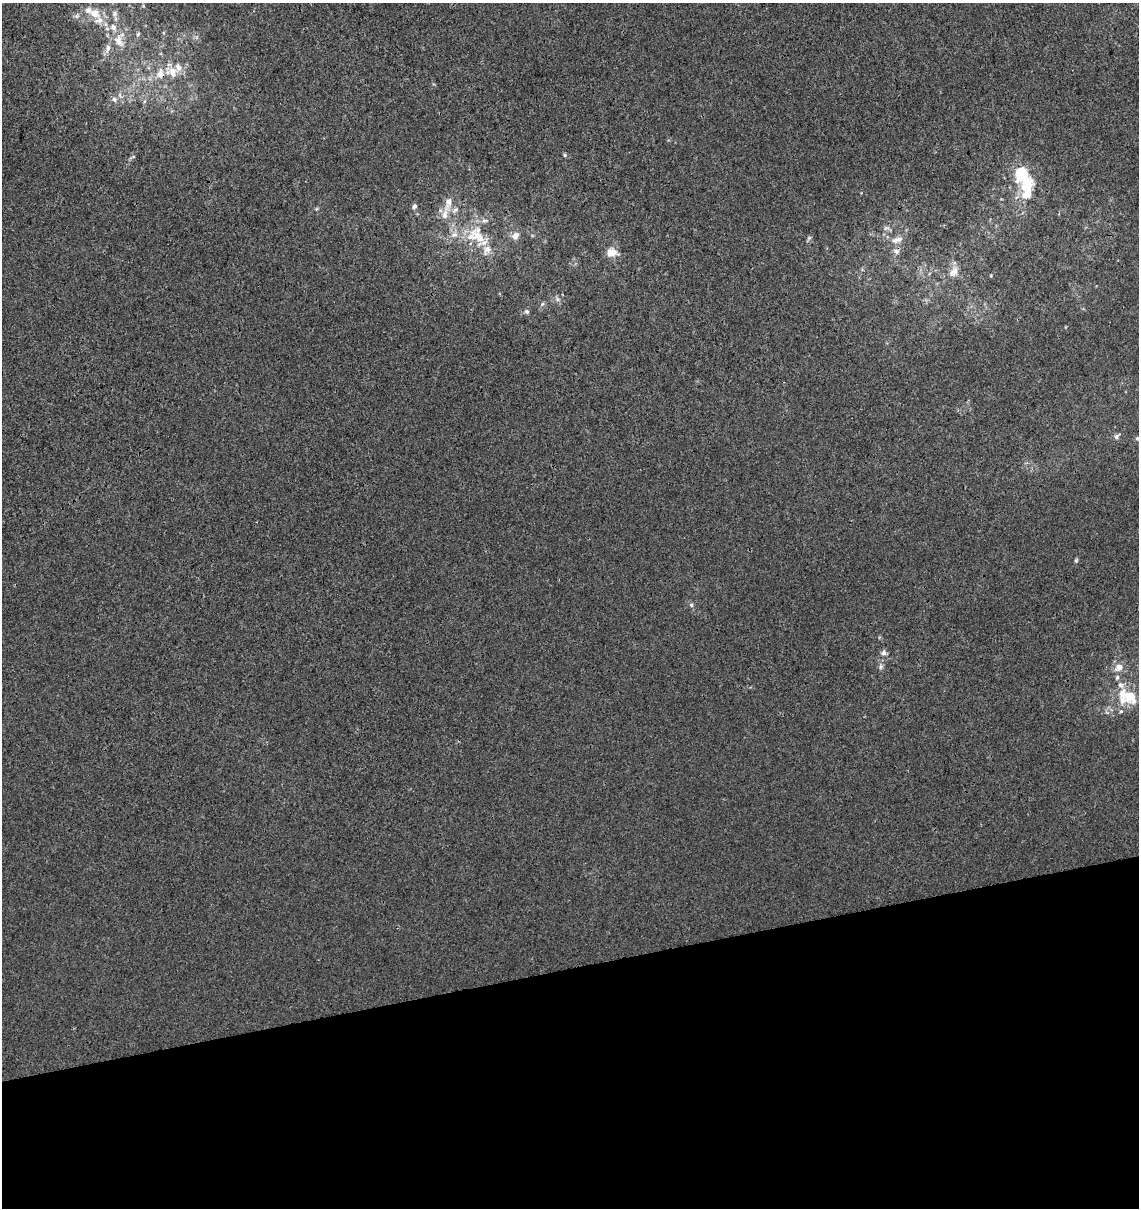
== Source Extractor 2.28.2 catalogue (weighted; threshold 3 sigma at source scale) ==
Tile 14 of 4 x 4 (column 2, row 4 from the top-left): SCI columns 1175-2311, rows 57-1262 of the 4668 x 4938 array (HDU 1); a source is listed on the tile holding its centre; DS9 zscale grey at full resolution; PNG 1141 x 1210 px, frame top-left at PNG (2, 3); no overlay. Shown black and unused: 20% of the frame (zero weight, under 3 of 4 exposures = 5% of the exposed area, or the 3 px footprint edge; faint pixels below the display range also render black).
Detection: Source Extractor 2.28.2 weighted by HDU 2 'WHT'; one run over the whole footprint, this tile lists its part. Background 5.53e-05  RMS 0.0024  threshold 0.0108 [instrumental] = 3 sigma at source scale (4.5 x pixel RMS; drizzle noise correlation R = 1.50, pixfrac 1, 0.0396/0.0396 arcsec/px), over >= 5 px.
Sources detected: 54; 14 inside a brighter listed object's ellipse — not listed separately; the other 40 listed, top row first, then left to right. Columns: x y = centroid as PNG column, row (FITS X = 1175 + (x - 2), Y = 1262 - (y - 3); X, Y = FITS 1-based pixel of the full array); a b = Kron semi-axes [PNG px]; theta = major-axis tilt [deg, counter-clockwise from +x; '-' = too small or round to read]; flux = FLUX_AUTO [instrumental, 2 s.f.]
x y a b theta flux
143 6 5 5 - 0.29
95 13 16 13 -25 3.5
114 14 8 7 - 0.87
77 16 6 6 - 0.6
138 34 7 4 46 0.38
119 41 19 11 -60 3.5
108 49 14 6 77 1.5
173 72 18 12 -55 3.6
160 74 14 11 79 3.2
120 95 7 4 -72 0.52
114 99 8 7 - 0.87
565 155 5 4 - 0.35
133 157 6 3 19 0.29
1021 173 14 11 70 9
1027 193 32 15 65 6.3
448 202 20 9 78 2.9
414 206 7 6 - 0.67
316 209 6 3 71 0.27
886 228 9 4 19 0.62
454 235 10 7 23 1.4
476 236 29 17 -85 7.7
515 236 9 7 58 1.6
809 238 7 5 45 0.44
898 239 11 9 24 1.6
896 251 9 7 -18 0.9
612 252 14 10 -7 2.6
953 272 15 9 59 2.4
991 275 5 3 - 0.2
557 299 7 4 -71 0.52
542 304 6 4 47 0.38
527 312 6 5 - 0.54
1116 436 9 5 31 0.77
1137 438 6 5 - 0.38
1076 560 6 5 - 0.34
691 605 6 5 - 0.47
883 653 7 6 - 0.78
881 667 8 6 72 0.66
1119 667 12 8 36 2
1117 677 7 5 69 0.5
1129 696 22 17 -49 6
Overlapping masked pixels (flux is a lower limit): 1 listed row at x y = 160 74
Isophote crosses this tile's border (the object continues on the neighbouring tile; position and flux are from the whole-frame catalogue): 1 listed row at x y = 1129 696